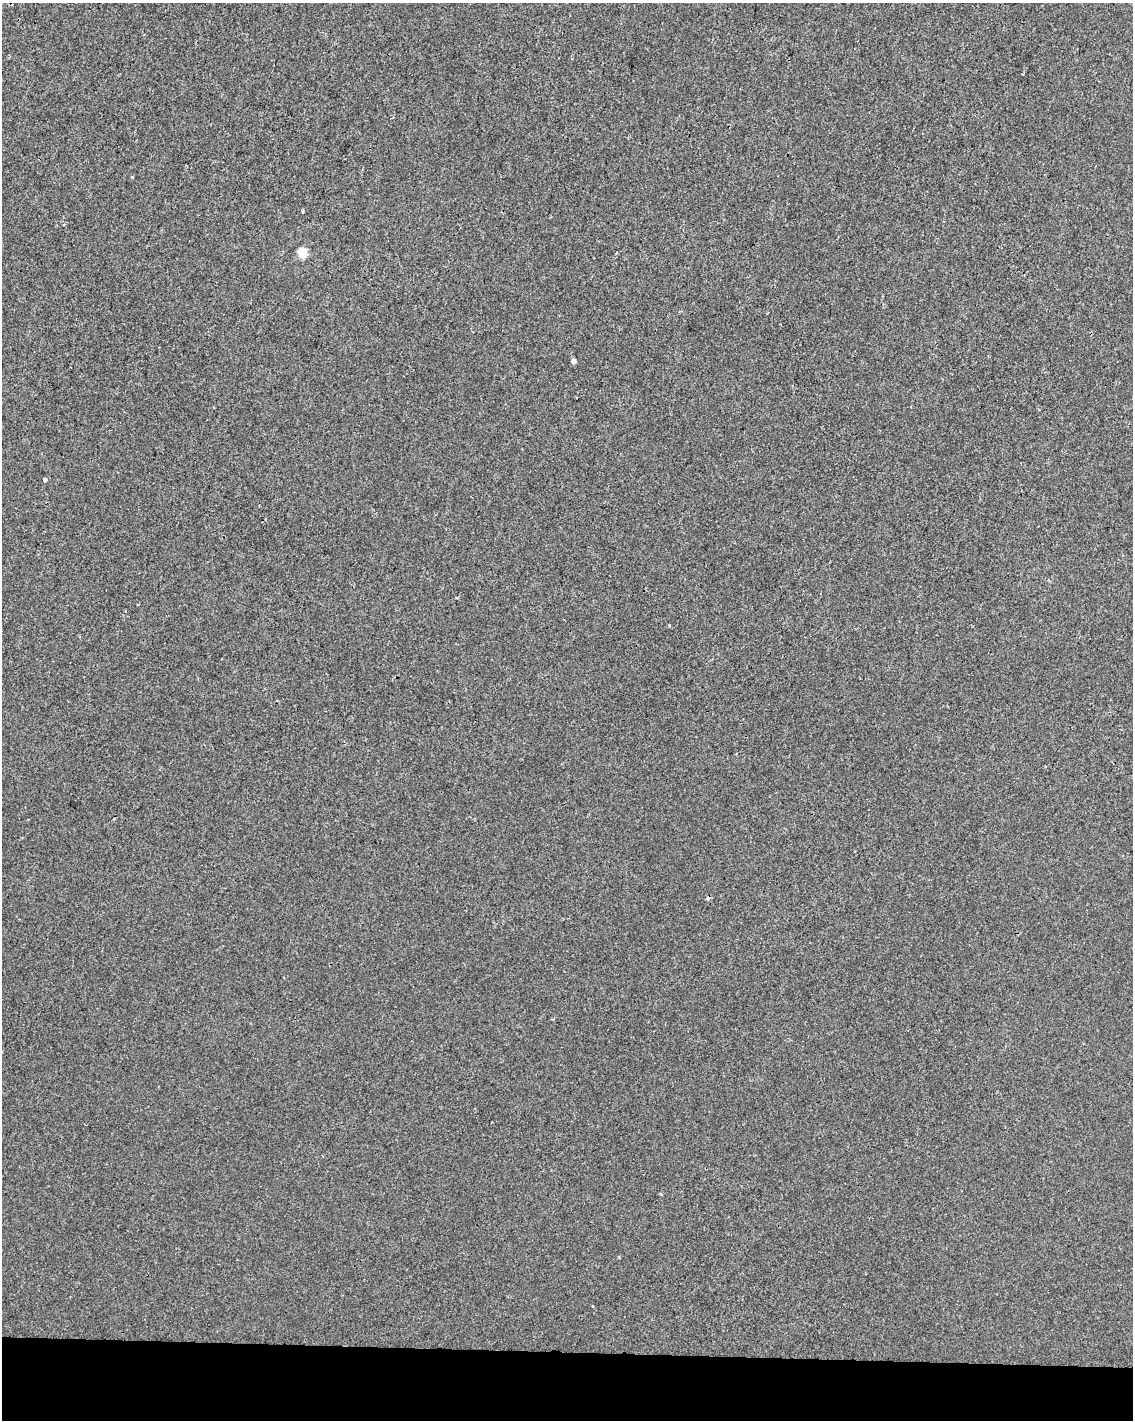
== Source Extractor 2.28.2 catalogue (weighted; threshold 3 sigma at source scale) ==
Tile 10 of 4 x 3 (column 2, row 3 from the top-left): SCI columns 1138-2268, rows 283-1700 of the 4529 x 4764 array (HDU 1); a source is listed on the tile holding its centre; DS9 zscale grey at full resolution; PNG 1135 x 1422 px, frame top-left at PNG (2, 3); no overlay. Shown black and unused: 5% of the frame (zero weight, under 2 of 3 exposures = <1% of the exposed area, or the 3 px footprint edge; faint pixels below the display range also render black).
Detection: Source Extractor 2.28.2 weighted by HDU 2 'WHT'; one run over the whole footprint, this tile lists its part. Background -3.05e-04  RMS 0.0042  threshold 0.0191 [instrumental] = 3 sigma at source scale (4.5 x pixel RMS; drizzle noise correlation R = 1.50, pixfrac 1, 0.0396/0.0396 arcsec/px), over >= 5 px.
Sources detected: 8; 1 cosmic-ray / hot-pixel residue — not listed; the other 7 listed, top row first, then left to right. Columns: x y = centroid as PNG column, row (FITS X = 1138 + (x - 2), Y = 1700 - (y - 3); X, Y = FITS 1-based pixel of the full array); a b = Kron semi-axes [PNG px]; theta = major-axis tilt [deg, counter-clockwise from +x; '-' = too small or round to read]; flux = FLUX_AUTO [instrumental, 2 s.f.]
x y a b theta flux
132 177 3 3 - 0.39
64 224 3 2 - 0.39
302 253 5 5 - 20
573 361 4 4 - 1.6
45 480 4 3 - 1.5
669 626 3 3 - 0.55
619 1257 4 3 - 0.38